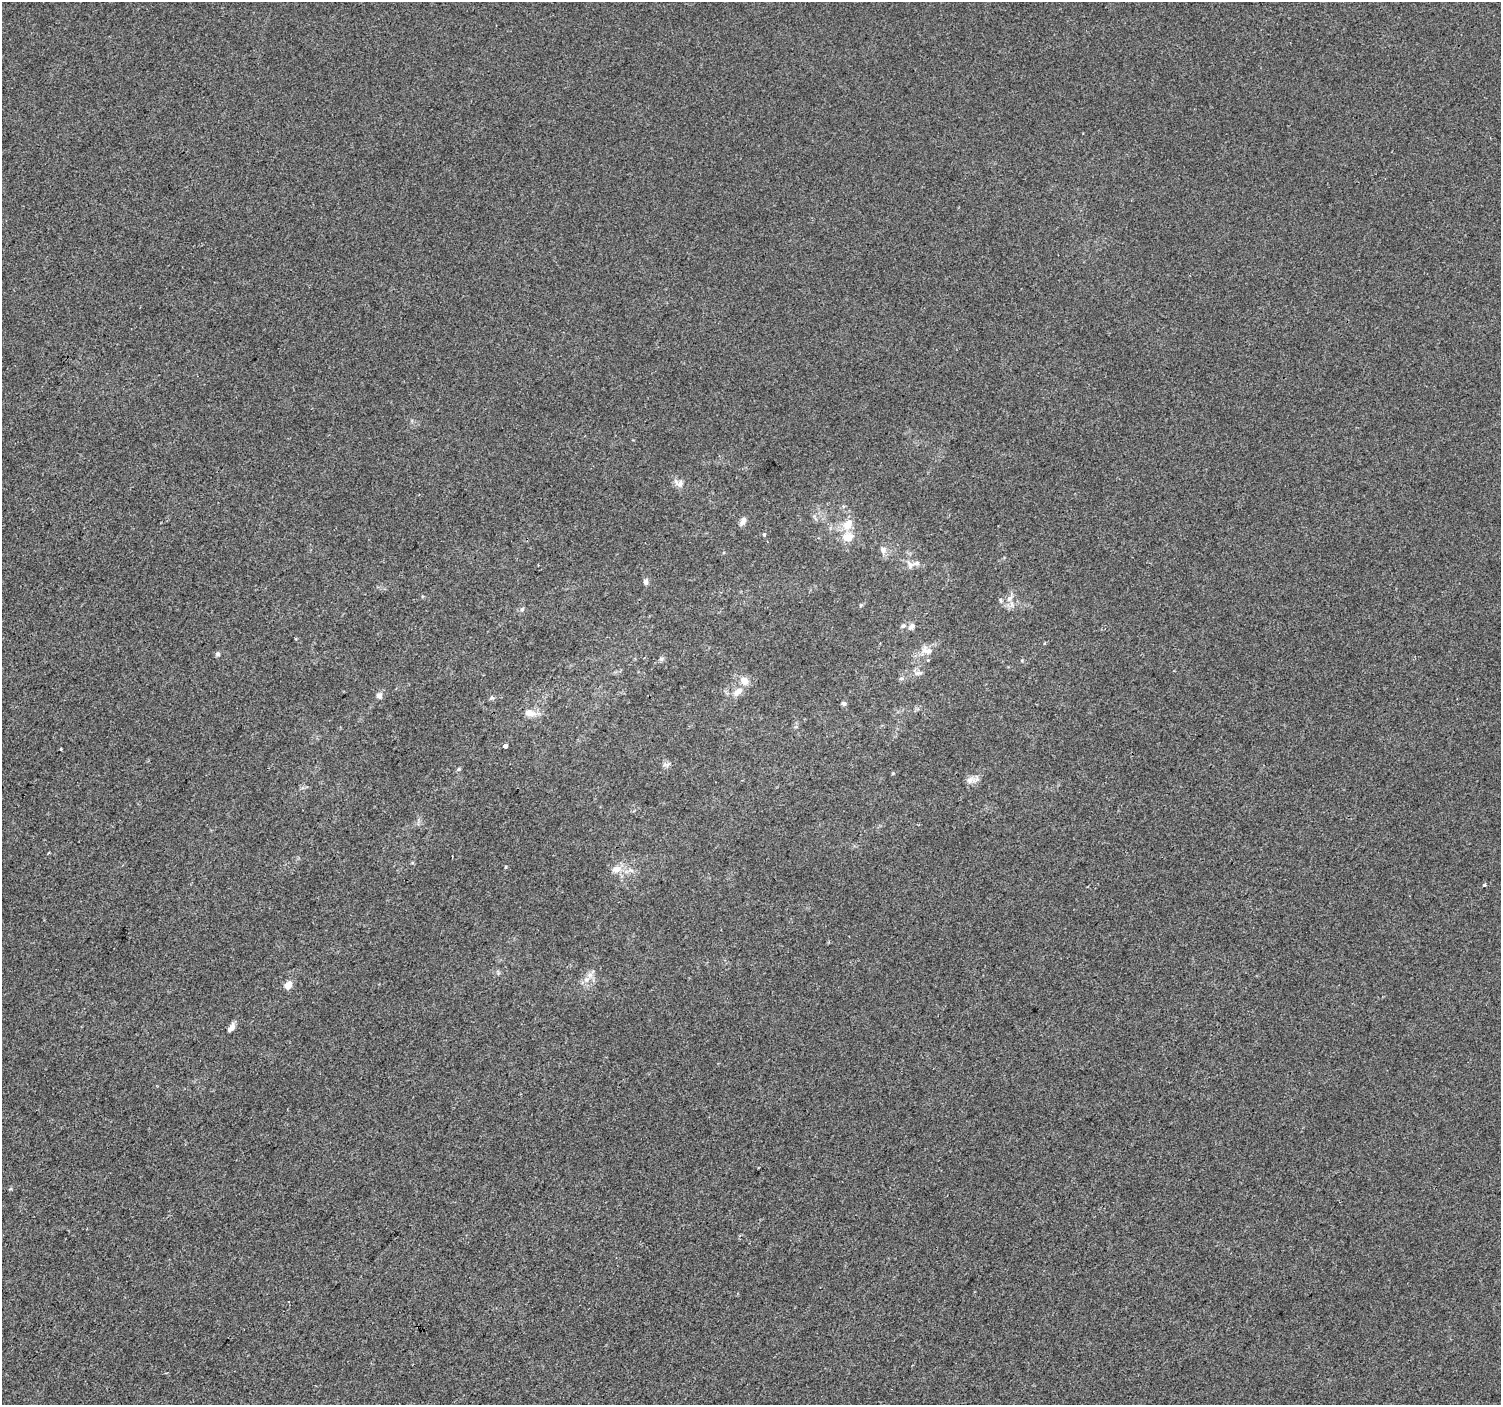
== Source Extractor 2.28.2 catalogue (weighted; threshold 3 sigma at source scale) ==
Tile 7 of 4 x 4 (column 3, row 2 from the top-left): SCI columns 3005-4503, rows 3047-4449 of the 6003 x 6025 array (HDU 1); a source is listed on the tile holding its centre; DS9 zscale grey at full resolution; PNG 1503 x 1407 px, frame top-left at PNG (2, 2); no overlay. Shown black and unused: <1% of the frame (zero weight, under 2 of 3 exposures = <1% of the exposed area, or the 3 px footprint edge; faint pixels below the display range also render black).
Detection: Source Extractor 2.28.2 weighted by HDU 2 'WHT'; one run over the whole footprint, this tile lists its part. Background -2.46e-04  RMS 0.0042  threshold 0.0187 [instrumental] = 3 sigma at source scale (4.5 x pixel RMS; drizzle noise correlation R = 1.50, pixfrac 1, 0.0396/0.0396 arcsec/px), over >= 5 px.
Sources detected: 35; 2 inside a brighter listed object's ellipse — not listed separately; the other 33 listed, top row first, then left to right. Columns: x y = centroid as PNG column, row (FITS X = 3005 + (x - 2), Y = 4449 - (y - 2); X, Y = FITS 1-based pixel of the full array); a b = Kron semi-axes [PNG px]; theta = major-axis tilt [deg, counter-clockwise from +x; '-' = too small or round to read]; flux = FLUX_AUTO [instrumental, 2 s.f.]
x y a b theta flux
680 483 12 10 51 2.4
743 521 11 6 60 1.9
848 524 17 10 56 5.5
764 534 5 4 - 0.49
883 550 10 8 -62 1.8
910 565 9 8 - 1.9
646 582 7 6 - 1.5
1009 598 11 6 44 2.2
522 609 6 5 - 0.91
903 626 6 5 - 0.74
911 626 11 6 46 1.6
295 639 3 3 - 1.7
927 650 17 9 -22 3.3
218 654 6 6 - 0.83
661 659 6 6 - 0.86
918 673 11 3 4 0.96
901 678 6 4 1 0.68
738 692 15 8 41 3.3
379 695 7 6 - 1.7
844 704 6 5 - 0.91
529 713 16 10 -11 3.7
505 746 4 4 - 1.7
61 749 3 2 - 0.53
665 765 7 4 25 1
459 769 5 5 - 0.56
893 773 5 4 - 0.37
970 780 9 9 - 2.3
506 867 5 3 - 0.37
616 869 9 7 18 3.3
1485 885 3 3 - 0.7
590 975 8 6 45 1.9
288 985 9 8 - 3.1
231 1028 11 6 53 2.3
Unlisted compact peaks at least as high as the median listed source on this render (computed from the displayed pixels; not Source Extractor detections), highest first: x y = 492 698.